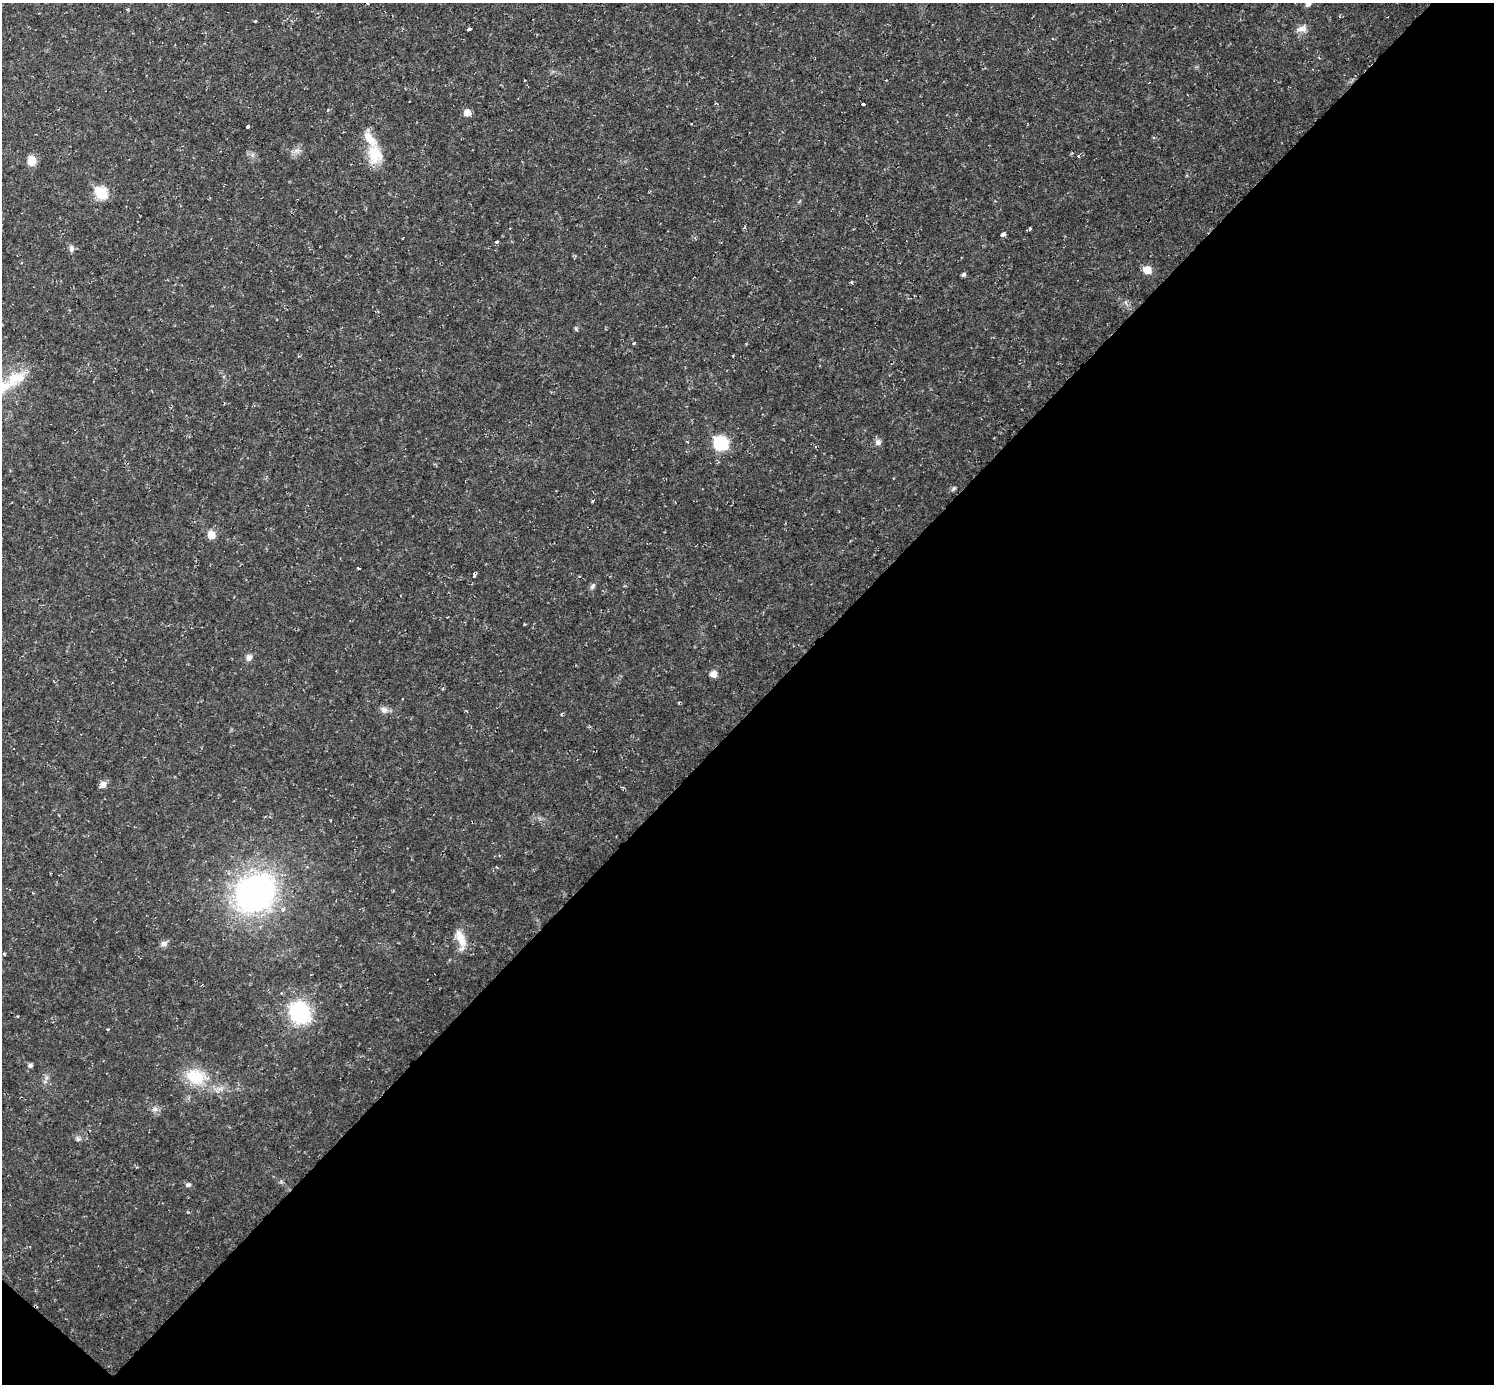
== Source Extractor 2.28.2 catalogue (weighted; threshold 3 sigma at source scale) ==
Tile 15 of 4 x 4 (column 3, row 4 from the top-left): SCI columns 2987-4478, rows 153-1534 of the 5971 x 5973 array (HDU 1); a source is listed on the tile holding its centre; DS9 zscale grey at full resolution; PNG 1496 x 1386 px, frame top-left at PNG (2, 3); no overlay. Shown black and unused: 49% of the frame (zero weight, under 2 of 3 exposures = <1% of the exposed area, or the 3 px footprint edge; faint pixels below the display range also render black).
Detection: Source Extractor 2.28.2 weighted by HDU 2 'WHT'; one run over the whole footprint, this tile lists its part. Background 0.0316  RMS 0.0069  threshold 0.031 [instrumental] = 3 sigma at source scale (4.5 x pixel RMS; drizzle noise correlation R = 1.50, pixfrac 1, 0.05/0.05 arcsec/px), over >= 5 px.
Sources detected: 55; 7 cosmic-ray / hot-pixel residue — not listed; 1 inside a brighter listed object's ellipse — not listed separately; the other 47 listed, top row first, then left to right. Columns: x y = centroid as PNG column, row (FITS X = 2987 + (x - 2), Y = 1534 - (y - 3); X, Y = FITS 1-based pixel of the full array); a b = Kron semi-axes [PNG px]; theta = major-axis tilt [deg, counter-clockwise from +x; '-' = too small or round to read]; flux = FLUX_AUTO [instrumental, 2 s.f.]
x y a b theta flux
367 3 4 3 - 3.9
1308 3 7 6 - 2.7
469 29 3 3 - 15
1302 29 14 8 12 4.1
524 80 3 2 - 0.52
863 104 3 3 - 3
467 112 5 5 - 7.7
248 126 3 3 - 7.4
297 150 7 4 18 2.1
375 154 25 18 -79 18
1078 156 3 3 - 1.1
32 161 8 8 - 9.2
101 193 7 6 - 51
744 227 4 3 - 1.2
1030 229 5 3 - 0.96
1002 234 4 3 - 9.4
402 238 3 2 - 0.85
496 242 3 3 - 1.8
71 248 9 6 -87 2.3
1147 270 7 7 - 9
963 275 5 4 - 1.6
576 329 5 4 - 0.88
633 343 3 3 - 0.82
16 378 29 18 24 20
878 442 8 7 - 2.6
721 443 8 8 - 61
954 489 7 4 45 1.2
592 501 4 3 - 2.6
211 535 8 7 - 7.8
358 568 4 2 - 0.62
474 575 7 2 -70 0.88
592 586 8 5 45 1.7
249 658 9 7 66 2.8
713 674 8 8 - 3.8
384 710 10 8 -31 3
103 784 7 6 - 4.4
255 893 36 29 39 200
283 909 4 3 - 2.9
460 938 25 9 -68 9.4
163 944 8 6 14 2.9
300 1013 24 20 -53 47
108 1029 3 2 - 0.59
30 1065 5 4 - 2
195 1077 19 14 -25 24
155 1109 6 6 - 2
78 1139 7 5 -45 1.5
188 1185 6 5 - 1.6
Isophote crosses this tile's border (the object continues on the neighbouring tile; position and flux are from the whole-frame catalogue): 2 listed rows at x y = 367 3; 1308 3
Unlisted compact peaks at least as high as the median listed source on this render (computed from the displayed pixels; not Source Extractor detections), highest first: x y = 255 21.